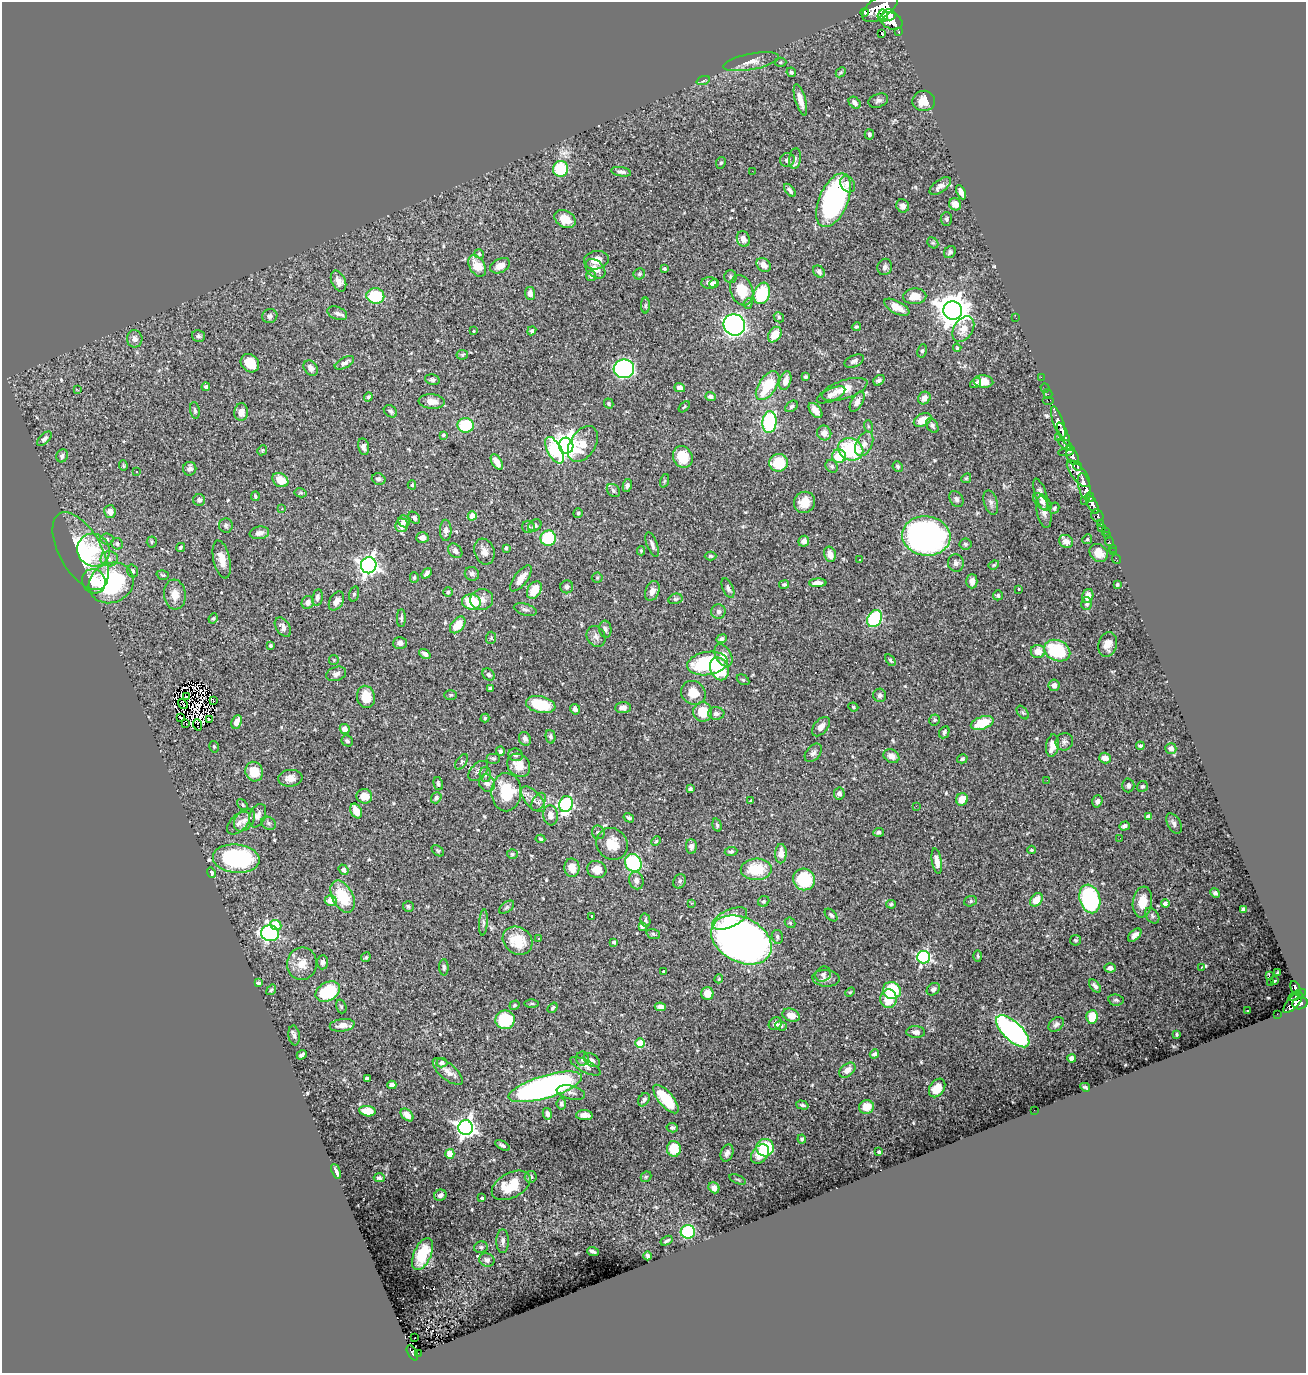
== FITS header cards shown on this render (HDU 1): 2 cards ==
NAXIS1  =                 1304
NAXIS2  =                 1371

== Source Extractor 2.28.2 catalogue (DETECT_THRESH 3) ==
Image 1304 x 1371 px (HDU 1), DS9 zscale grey, 1 PNG px = 1 image px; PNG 1308 x 1375 px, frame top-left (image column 1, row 1371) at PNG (2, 2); each listed source drawn as its Kron ellipse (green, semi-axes under 4 px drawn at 4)
Background 0.985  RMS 0.021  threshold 0.062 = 3 sigma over >= 5 px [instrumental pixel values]
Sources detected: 556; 8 with non-positive FLUX_AUTO (blend fragments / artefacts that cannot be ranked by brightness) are neither listed nor drawn; of the other 548, the 500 brightest by FLUX_AUTO listed and drawn (48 fainter detections omitted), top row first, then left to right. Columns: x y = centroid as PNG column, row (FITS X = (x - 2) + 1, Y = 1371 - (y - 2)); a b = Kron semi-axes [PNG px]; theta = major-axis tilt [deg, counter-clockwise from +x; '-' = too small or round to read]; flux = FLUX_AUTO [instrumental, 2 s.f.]
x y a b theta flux
880 7 20 10 36 6100
864 12 4 3 - 47
889 15 6 5 - 1600
883 16 6 5 - 1400
891 21 11 8 -25 3900
899 32 3 3 - 150
881 34 3 2 - 3.9
751 62 28 8 11 13
780 62 6 4 1 1.8
791 72 5 4 - 2.5
841 72 6 4 45 2
703 81 7 4 19 2.3
800 100 16 5 -74 13
878 101 10 6 20 4.5
924 101 11 10 - 17
855 103 7 5 -46 5.4
869 134 5 4 - 3.2
795 159 10 6 83 4.9
787 160 7 7 - 5
721 163 6 4 64 2
561 169 8 7 - 72
752 171 2 2 - 19
621 172 10 4 -10 5.2
848 184 9 7 -54 7.4
940 186 12 6 36 8.2
790 190 8 4 -51 4.4
961 192 8 4 -64 9.1
834 200 28 14 67 300
955 204 6 6 - 12
903 206 7 6 - 5.8
565 219 11 8 -31 18
946 219 7 5 -89 3
743 239 8 6 -69 8.9
933 243 6 4 -43 2.2
950 252 6 5 - 3.3
479 254 5 4 - 2.7
596 260 12 9 9 17
764 265 8 6 -43 11
477 266 12 7 -60 28
500 266 10 7 26 11
885 267 8 7 - 4.8
595 269 11 8 -42 11
664 269 3 3 - 2.5
819 271 6 5 - 4.8
639 274 6 5 - 2.2
591 276 5 5 - 3.1
730 277 6 6 - 2.8
339 281 11 7 -65 9.5
709 283 8 6 2 7.1
714 284 5 4 - 2.7
742 290 15 11 -70 37
530 293 6 5 - 7.7
762 293 11 8 69 85
375 296 9 7 -10 63
915 296 11 8 3 19
748 303 5 4 - 1.9
645 305 8 4 89 2.6
897 307 14 6 -28 18
953 310 9 9 - 2300
337 313 10 6 -21 6.1
270 316 7 7 - 5.1
779 317 5 4 - 2.3
1016 318 2 2 - 52
734 325 11 10 - 510
856 327 5 4 - 2.4
963 329 14 9 57 16
474 331 3 3 - 1.8
532 331 5 4 - 2.8
775 335 8 6 55 21
198 336 6 6 - 3
135 339 8 7 - 7.5
957 348 4 3 - 1.7
922 351 7 5 79 2.8
462 355 5 5 - 1.9
854 361 10 5 23 4.2
250 363 10 8 -44 30
344 363 10 5 28 6.2
311 368 8 6 -53 6.9
624 369 10 9 - 240
805 377 3 3 - 2
1041 377 2 2 - 19
432 380 7 5 -13 3.6
879 380 6 4 38 3.6
785 381 9 5 73 11
983 382 10 6 -5 17
976 383 6 4 36 2.7
768 386 16 8 55 52
206 387 4 3 - 3.9
680 388 5 4 - 5.3
1045 388 5 3 - 17
845 389 24 9 18 21
78 390 3 2 - 2.4
1048 394 5 2 - 27
831 395 15 6 24 7
368 397 4 4 - 2.2
710 397 5 4 - 4.2
924 398 7 6 - 9.6
1048 400 6 2 0 47
432 402 13 7 -5 14
857 402 11 5 60 8.4
609 404 5 4 - 2.4
792 406 7 5 39 2.6
684 407 6 3 45 1.7
195 410 8 4 -82 3.5
390 411 7 5 -35 3.1
815 411 9 5 -51 8.2
241 412 8 7 - 11
923 420 9 6 27 20
769 422 11 7 87 140
1058 422 16 5 -70 2200
466 425 8 7 - 55
868 426 6 4 -72 1.9
932 426 8 5 -59 3.4
824 433 7 7 - 8.7
1063 434 12 4 -65 1700
443 435 3 3 - 3.2
1058 437 2 2 - 16
44 439 9 5 43 4.8
583 444 20 12 58 26
864 444 13 8 65 11
1066 445 9 4 -35 550
566 446 8 7 - 1100
364 447 8 5 -80 5.8
851 449 13 11 -24 98
262 450 5 4 - 1.7
554 450 14 7 -62 77
1067 451 8 3 14 550
62 456 7 5 67 3.8
839 456 7 6 - 41
683 457 11 9 -62 35
1073 457 9 5 -67 1100
497 462 8 5 -58 13
778 463 9 9 - 46
123 466 5 4 - 1.8
832 466 7 5 -48 3.1
898 466 5 5 - 2.6
1077 466 5 3 - 440
190 469 7 6 - 6.5
137 471 3 2 - 1.9
1078 474 16 7 -51 1600
966 478 5 4 - 1.9
379 479 7 5 -16 3.9
280 480 8 6 -32 20
664 481 7 4 71 2.1
412 485 4 4 - 1.7
627 486 6 4 79 3.9
1084 486 13 6 -76 3300
613 490 7 5 -46 3.1
301 493 6 4 -11 2.1
1041 495 16 6 -73 9.6
255 496 5 3 - 1.8
1090 497 4 3 - 510
956 499 8 6 -57 4.3
199 500 6 6 - 3.9
1085 501 2 2 - 18
804 502 11 10 - 17
991 502 12 6 -74 5.4
1042 502 11 6 -40 5.6
1093 505 10 5 -62 1700
1054 508 6 5 - 3
282 509 3 3 - 1.8
110 512 6 6 - 11
1044 512 16 7 -77 8.4
578 513 5 5 - 2.4
472 516 4 4 - 27
1097 516 7 5 -47 470
414 518 7 5 -50 3.2
404 521 6 5 - 8.1
1100 524 4 3 - 220
226 525 7 7 - 3.6
402 525 7 6 - 13
535 526 7 5 36 3.6
528 527 6 6 - 2.6
1101 528 2 2 - 15
446 530 10 6 -90 6.8
1105 531 3 2 - 51
259 533 10 6 9 6.7
926 536 24 19 -7 470
1107 536 2 2 - 9.4
422 538 6 5 - 7.8
548 538 8 7 - 70
107 539 6 5 - 3.2
1087 539 5 4 - 1.9
804 541 5 5 - 7.5
1066 541 7 6 - 9.4
152 542 5 5 - 1.9
1109 542 4 2 - 22
117 544 6 5 - 4.7
965 544 6 5 - 2.7
652 545 13 5 -70 6.3
181 547 5 4 - 2.5
506 548 4 3 - 2
1112 548 2 2 - 7.1
93 550 17 16 - 47
81 551 43 21 -61 100
455 551 8 6 -50 5.1
641 551 4 3 - 1.7
484 552 13 10 -70 9.5
1113 552 2 2 - 12
1099 553 10 8 -43 14
830 554 8 5 -76 13
710 556 6 4 0 2.2
109 559 9 7 3 7.1
222 559 19 8 -77 17
859 559 3 3 - 4.8
1117 559 5 2 - 16
956 563 8 8 - 6.5
369 565 8 7 - 630
994 565 5 4 - 1.7
133 571 6 5 - 3.5
427 573 6 3 52 5
472 574 7 6 - 5.2
163 575 6 4 -16 2.1
414 577 5 4 - 2.2
521 578 15 6 53 15
597 578 5 5 - 2
94 581 12 11 - 28
972 581 7 5 90 9
111 583 23 19 25 170
818 583 9 4 2 8.4
784 585 5 4 - 2.8
1117 585 4 3 - 2.2
567 587 6 6 - 4.3
728 588 10 5 -67 4.2
1019 589 3 2 - 1.6
534 590 9 6 58 27
652 591 10 7 70 8.1
448 592 5 4 - 2.1
175 594 15 10 -84 16
354 594 8 5 74 2.7
998 595 5 5 - 2.5
1088 596 7 5 73 13
317 597 8 5 78 4.5
675 599 7 5 13 2.6
482 600 11 10 - 11
336 601 10 6 60 8
308 602 7 6 - 7.7
471 602 9 7 -8 51
1086 604 6 5 - 3.9
525 609 11 6 -16 4.5
718 611 7 7 - 4.7
213 618 5 4 - 2
401 618 9 4 90 3
875 619 9 7 59 120
458 625 9 6 50 25
283 627 11 6 -54 7.6
605 629 8 6 -84 4.1
596 636 11 8 -58 7
491 638 6 5 - 2.2
721 639 6 4 23 3.4
400 643 7 6 - 6.5
1108 644 12 9 74 12
271 646 3 3 - 2.2
1038 651 7 6 - 16
1057 651 13 10 -25 97
425 654 6 4 -38 4
723 655 12 8 -60 14
334 660 5 5 - 1.7
890 660 6 4 -54 2.1
707 663 20 11 9 110
719 669 12 9 -66 72
336 674 10 7 19 5.5
489 675 7 5 -46 4.2
743 680 7 4 -29 2.3
1054 685 6 5 - 7
490 688 4 3 - 2.6
693 693 13 11 -37 23
451 695 6 5 - 2.1
880 695 6 6 - 3.9
186 696 2 2 - 1.5
366 697 11 9 -77 24
214 701 3 3 - 610
183 704 5 2 - 1.8
541 705 15 8 -12 54
853 707 5 4 - 1.9
623 708 8 5 2 7.8
575 709 5 5 - 5
703 712 10 9 - 35
716 713 8 6 -2 4.8
1023 713 8 4 -52 2.5
181 717 4 2 - 2.4
485 718 4 4 - 1.9
209 719 3 3 - 5.5
934 720 6 5 - 2.3
236 722 7 5 66 10
982 723 12 6 20 42
186 724 4 2 - 2.9
198 725 6 2 -72 3.2
821 727 11 7 50 9.1
345 729 5 4 - 10
944 732 6 5 - 3.3
551 737 7 4 -77 3.4
525 739 7 6 - 4.6
347 741 6 5 - 3.5
1064 742 9 8 - 5.2
1052 746 11 6 82 16
1140 746 4 3 - 2.2
214 747 6 4 -74 1.9
1171 748 5 5 - 6.9
500 751 4 4 - 3
813 753 10 7 51 5.2
516 755 7 6 - 5.1
891 756 8 6 -30 9.8
494 758 7 5 0 2.6
1105 758 6 5 - 12
962 759 5 4 - 3
462 762 9 5 57 2.7
519 765 12 10 -46 19
478 771 12 7 46 5.5
254 772 10 8 -67 33
485 775 7 5 -87 3.4
290 778 12 8 7 12
1047 780 2 2 - 4.3
487 783 9 7 -61 9.2
438 784 7 4 -75 3.3
1128 785 7 6 - 3.7
1142 786 6 5 - 2.1
690 789 4 3 - 3.3
506 792 19 15 89 67
839 794 6 5 - 5.3
364 796 8 7 - 14
436 798 6 5 - 3.4
533 799 16 8 -48 10
962 799 6 5 - 16
751 801 3 3 - 2
1097 801 6 5 - 4.9
539 802 10 6 60 4.2
566 804 8 6 76 230
243 805 7 4 -50 1.9
916 806 3 2 - 3.9
356 811 8 5 -63 17
550 815 10 7 -84 10
258 816 12 7 66 7.6
1148 817 4 4 - 11
629 818 5 3 - 2.8
244 820 12 9 50 8.3
238 823 14 8 44 7.5
268 823 7 6 - 3.9
1174 823 11 6 -61 5.3
717 825 7 4 -74 2.9
1124 826 5 4 - 4.1
598 832 7 6 - 3.4
879 832 5 4 - 4
1120 838 2 2 - 2.5
540 839 5 4 - 2.1
656 841 5 4 - 1.8
612 844 16 15 - 24
691 847 7 5 -87 5.9
1032 850 4 3 - 1.9
438 851 7 4 -41 2
731 851 6 4 6 3.4
512 854 5 4 - 2.1
781 854 9 6 87 12
236 859 23 14 -5 170
937 861 13 5 -80 11
633 863 9 8 - 140
572 868 9 7 -86 18
756 869 15 10 1 49
344 870 5 4 - 5
597 870 9 8 - 18
211 873 5 4 - 3.8
804 879 11 10 - 74
636 880 9 7 -70 7.3
680 881 7 6 - 3.3
1215 893 5 4 - 3.5
343 896 17 10 -62 53
1090 899 14 10 -74 200
1036 900 7 5 49 17
331 901 6 5 - 17
764 901 6 5 - 2.5
970 901 6 5 - 2.4
1142 902 15 9 82 25
691 903 3 3 - 1.7
891 904 5 4 - 2.3
1165 904 4 4 - 9.8
408 906 5 5 - 2.6
506 907 9 5 38 3
1243 909 4 3 - 2.9
831 915 8 4 -44 3.5
592 916 3 3 - 1.8
1152 916 9 6 -52 3.4
730 919 19 8 25 38
645 920 7 4 -78 2.6
483 923 13 4 86 3.9
790 923 6 5 - 2.3
276 925 6 5 - 36
642 926 4 4 - 4.8
270 933 9 8 - 290
653 934 7 5 -18 2.3
1135 935 8 5 44 6.4
777 937 7 5 -76 3.3
539 939 3 2 - 2.6
741 940 32 22 -27 940
1076 940 5 5 - 2.3
518 941 15 13 -35 43
614 942 4 3 - 2.2
978 956 6 4 -88 1.9
366 957 5 4 - 2.2
924 957 6 6 - 240
323 962 7 5 88 4.7
302 964 16 15 - 19
444 967 8 4 -89 3.4
1201 967 3 2 - 2
1110 968 5 4 - 5.6
663 971 3 3 - 2.1
1278 973 3 3 - 2
823 974 8 7 - 5.1
1269 975 3 2 - 5.9
826 978 13 8 -5 8.2
719 979 4 4 - 1.7
1275 980 3 3 - 3.1
1271 982 2 2 - 1.9
258 983 4 4 - 2.4
1095 986 7 4 -52 5.1
1295 988 8 4 -66 360
933 989 7 5 39 4.2
271 990 6 3 53 1.7
892 990 9 8 - 67
328 992 13 9 28 82
850 992 5 3 - 1.5
707 994 6 6 - 16
1297 995 10 4 27 340
888 999 9 8 - 30
1116 1000 7 5 -9 3.2
1293 1002 13 5 48 1000
1300 1003 7 6 - 720
532 1004 7 3 0 1.9
515 1005 5 4 - 2.3
341 1006 7 5 -73 2.6
660 1007 6 4 -7 7
553 1008 6 3 52 2.1
1248 1011 3 2 - 1.6
1277 1014 2 2 - 9
791 1015 9 6 -21 17
1092 1017 7 6 - 27
505 1020 10 9 - 69
775 1024 7 6 - 6.2
1056 1024 8 6 42 4.1
342 1025 12 6 7 12
781 1026 6 4 -16 2.3
1013 1031 21 9 -43 390
916 1032 9 6 -3 6.5
294 1035 10 5 -83 4.3
1177 1035 4 2 - 1.7
640 1043 5 4 - 50
874 1054 5 4 - 3.4
302 1055 5 3 - 5.5
1072 1058 4 4 - 12
582 1059 7 6 - 6.2
592 1060 9 6 -36 4.7
442 1063 5 4 - 5.3
586 1066 17 6 -27 6.8
847 1070 9 6 38 8.9
448 1071 18 8 -41 12
367 1079 4 4 - 7
392 1085 4 4 - 8.9
545 1087 38 11 16 500
1085 1087 5 3 - 2
937 1088 10 7 56 18
571 1093 14 7 -13 7
666 1099 17 7 -50 50
644 1100 7 5 57 3.8
561 1104 5 4 - 3.4
802 1105 6 3 -17 2.5
866 1107 7 6 - 16
1034 1110 2 2 - 36
367 1111 8 5 -7 22
547 1114 6 4 -78 5.7
407 1115 7 5 -47 11
584 1115 8 5 -2 10
466 1128 7 7 - 660
672 1128 6 4 -12 2.9
802 1139 4 4 - 2.2
502 1145 8 4 -29 3.3
765 1148 9 8 - 73
674 1149 8 7 - 28
879 1152 3 3 - 2.1
727 1153 9 6 69 5.7
450 1154 5 4 - 14
760 1154 11 7 51 17
336 1171 8 3 -68 7.6
531 1177 6 5 - 3.1
646 1177 6 4 43 1.8
379 1178 5 4 - 3
738 1179 9 2 -20 1.5
511 1185 21 12 28 42
714 1188 6 5 - 6.8
440 1195 6 5 - 4.5
482 1198 3 3 - 2.9
688 1232 7 7 - 110
503 1241 12 6 90 5.9
667 1241 6 3 32 2.6
481 1247 7 5 11 3.3
593 1252 6 3 -19 4.1
422 1254 17 8 66 35
648 1256 4 3 - 3.2
487 1260 8 6 -21 4.7
415 1338 2 2 - 1.8
412 1353 8 4 -61 210
418 1353 2 2 - 14
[48 fainter detections neither listed nor drawn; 8 non-positive-flux detections neither listed nor drawn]